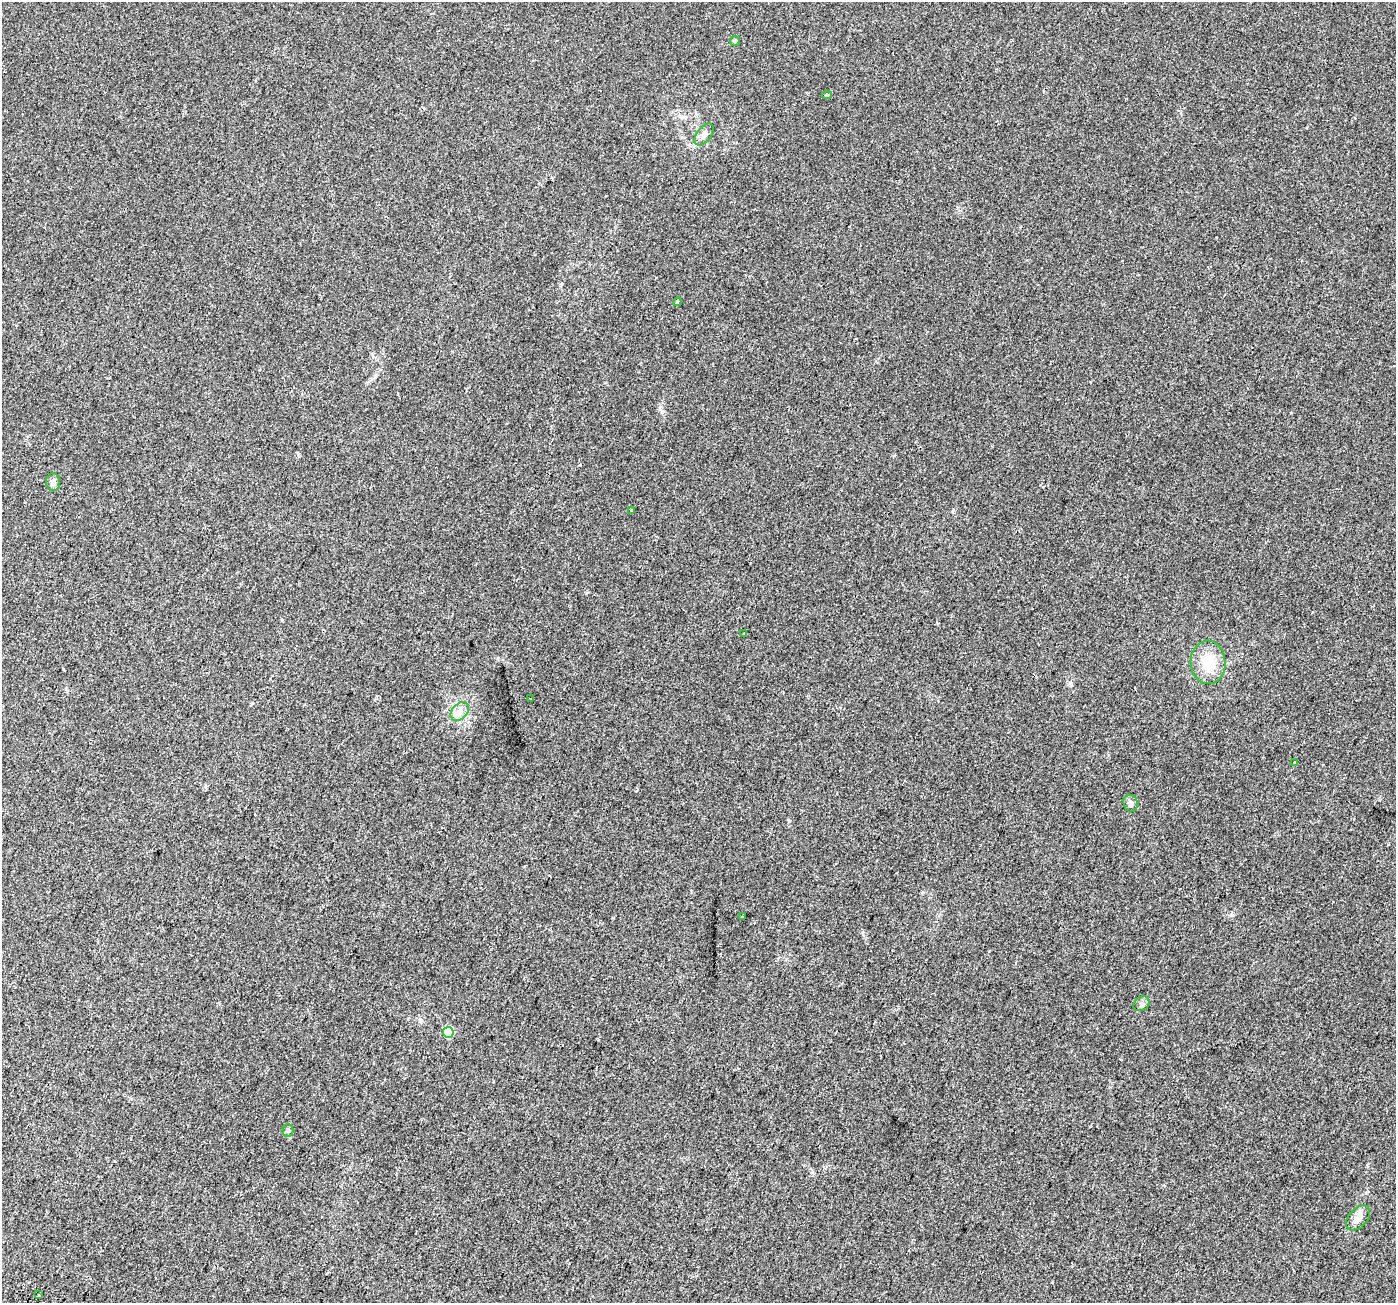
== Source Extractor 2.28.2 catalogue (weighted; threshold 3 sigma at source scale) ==
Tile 7 of 4 x 4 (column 3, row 2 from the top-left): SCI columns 2855-4248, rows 2947-4247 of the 5698 x 5829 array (HDU 1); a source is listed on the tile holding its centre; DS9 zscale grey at full resolution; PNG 1398 x 1305 px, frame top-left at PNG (2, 2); each listed source drawn as its Kron ellipse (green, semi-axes under 4 px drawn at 4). Shown black and unused: <1% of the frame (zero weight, under 2 of 3 exposures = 4% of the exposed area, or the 3 px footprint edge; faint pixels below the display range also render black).
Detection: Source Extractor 2.28.2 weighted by HDU 2 'WHT'; one run over the whole footprint, this tile lists its part. Background 0.0279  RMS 0.0051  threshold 0.0229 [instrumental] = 3 sigma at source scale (4.5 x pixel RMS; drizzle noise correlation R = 1.50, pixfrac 1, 0.0396/0.0396 arcsec/px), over >= 5 px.
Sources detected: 19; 1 cosmic-ray / hot-pixel residue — neither listed nor drawn; the other 18 listed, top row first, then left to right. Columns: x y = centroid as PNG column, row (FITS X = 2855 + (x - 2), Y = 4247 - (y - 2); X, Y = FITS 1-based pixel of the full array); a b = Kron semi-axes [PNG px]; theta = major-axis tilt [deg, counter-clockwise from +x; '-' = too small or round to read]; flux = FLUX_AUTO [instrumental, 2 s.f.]
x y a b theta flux
735 41 5 5 - 0.62
827 95 5 4 - 0.71
704 134 13 7 52 2.7
677 302 4 3 - 0.58
53 482 9 7 89 1.8
631 510 3 3 - 4.8
744 634 3 3 - 1.3
1208 662 22 17 -87 13
530 698 3 3 - 1.8
460 711 11 7 45 2.8
1294 763 3 3 - 0.63
1131 803 8 7 - 1.9
743 916 3 3 - 0.79
1141 1004 8 6 33 1.3
448 1032 5 5 - 23
288 1130 6 5 - 0.87
1358 1218 15 9 49 4.1
38 1295 3 2 - 0.55
Unlisted compact peaks at least as high as the median listed source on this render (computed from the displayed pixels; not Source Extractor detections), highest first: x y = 580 465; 1231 915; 789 821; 862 932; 662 411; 1071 684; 298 454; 923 892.